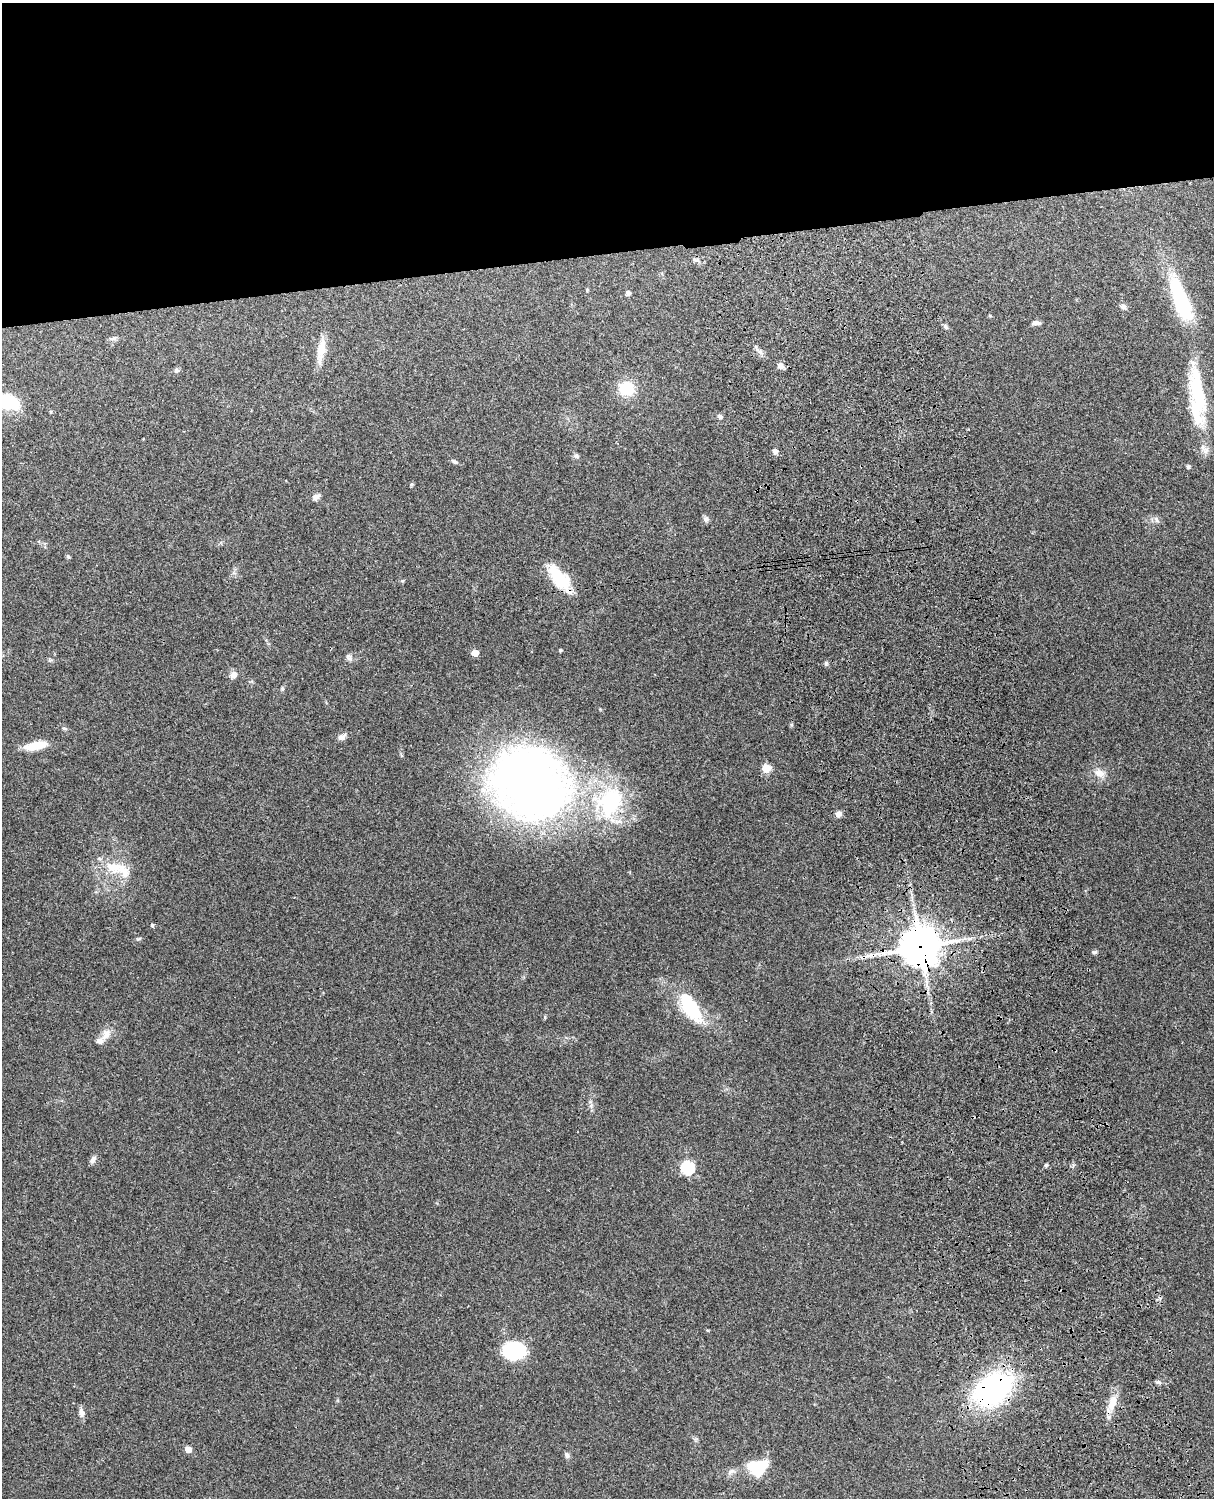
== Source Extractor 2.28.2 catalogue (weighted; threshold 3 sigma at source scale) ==
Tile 2 of 4 x 3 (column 2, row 1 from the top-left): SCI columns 1331-2542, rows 3155-4650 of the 5088 x 4927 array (HDU 1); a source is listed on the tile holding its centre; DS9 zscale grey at full resolution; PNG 1216 x 1500 px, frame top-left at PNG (2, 3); no overlay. Shown black and unused: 17% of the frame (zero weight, under 3 of 4 exposures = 6% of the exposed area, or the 3 px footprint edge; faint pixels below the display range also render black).
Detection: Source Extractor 2.28.2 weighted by HDU 2 'WHT'; one run over the whole footprint, this tile lists its part. Background 0.208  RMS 0.0082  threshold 0.037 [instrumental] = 3 sigma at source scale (4.5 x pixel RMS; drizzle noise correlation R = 1.50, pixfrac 1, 0.05/0.05 arcsec/px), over >= 5 px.
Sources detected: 63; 3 inside a brighter object's white glare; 1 cosmic-ray / hot-pixel residue — not listed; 3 inside a brighter listed object's ellipse — not listed separately; the other 56 listed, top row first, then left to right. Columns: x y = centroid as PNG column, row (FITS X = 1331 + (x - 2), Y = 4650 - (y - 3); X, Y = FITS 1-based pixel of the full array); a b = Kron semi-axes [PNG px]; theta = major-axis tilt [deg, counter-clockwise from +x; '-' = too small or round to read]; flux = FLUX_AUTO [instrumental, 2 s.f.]
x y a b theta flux
587 290 5 4 - 0.8
628 293 4 4 - 3.3
1181 301 55 17 -69 67
1123 307 8 7 - 2.4
1036 323 11 5 2 2.6
946 327 7 5 -59 1.7
113 338 11 5 18 2.2
321 350 31 9 82 13
760 352 7 5 -45 2.4
780 366 8 7 - 3.8
176 370 7 6 - 1.7
627 389 15 14 - 26
1198 391 79 19 -77 61
10 401 24 19 -52 26
720 417 7 6 - 2
775 451 7 6 - 2.3
576 456 7 5 -68 1.7
454 461 9 5 -31 1.8
1188 467 6 5 - 1.2
316 497 9 7 31 3.6
706 519 8 7 - 2.5
1156 519 10 5 -61 2.4
68 556 5 5 - 1.1
560 579 36 15 -52 29
560 650 3 3 - 1.3
475 653 5 5 - 13
349 657 10 7 -47 2.6
826 663 7 5 70 1.4
234 675 9 8 - 4.2
282 689 6 4 -71 1.2
64 728 6 4 -15 1.4
342 737 11 8 33 3.4
36 745 24 8 10 17
766 768 5 5 - 29
1100 773 15 10 -23 7.1
530 783 74 62 -34 610
609 802 50 40 53 92
838 814 8 7 - 3.5
114 867 26 16 -13 21
152 925 5 4 - 1.1
139 939 6 4 19 1.3
920 947 13 13 - 1900
1094 952 7 5 15 1.4
691 1008 44 18 -57 41
106 1034 19 11 56 7.5
93 1160 10 6 53 3.1
1046 1165 4 4 - 1.2
687 1168 6 6 - 100
514 1351 17 13 -4 73
1159 1382 8 5 -24 1.7
993 1390 38 26 37 160
1112 1403 23 10 71 12
81 1412 13 7 -83 3.7
188 1449 5 4 - 9.4
567 1455 9 6 -70 2.1
757 1469 23 12 -42 22
Overlapping masked pixels (flux is a lower limit): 4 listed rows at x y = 560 579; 920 947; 993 1390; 1112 1403
Unlisted compact peaks at least as high as the median listed source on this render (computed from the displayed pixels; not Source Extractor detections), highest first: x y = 545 1017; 411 484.